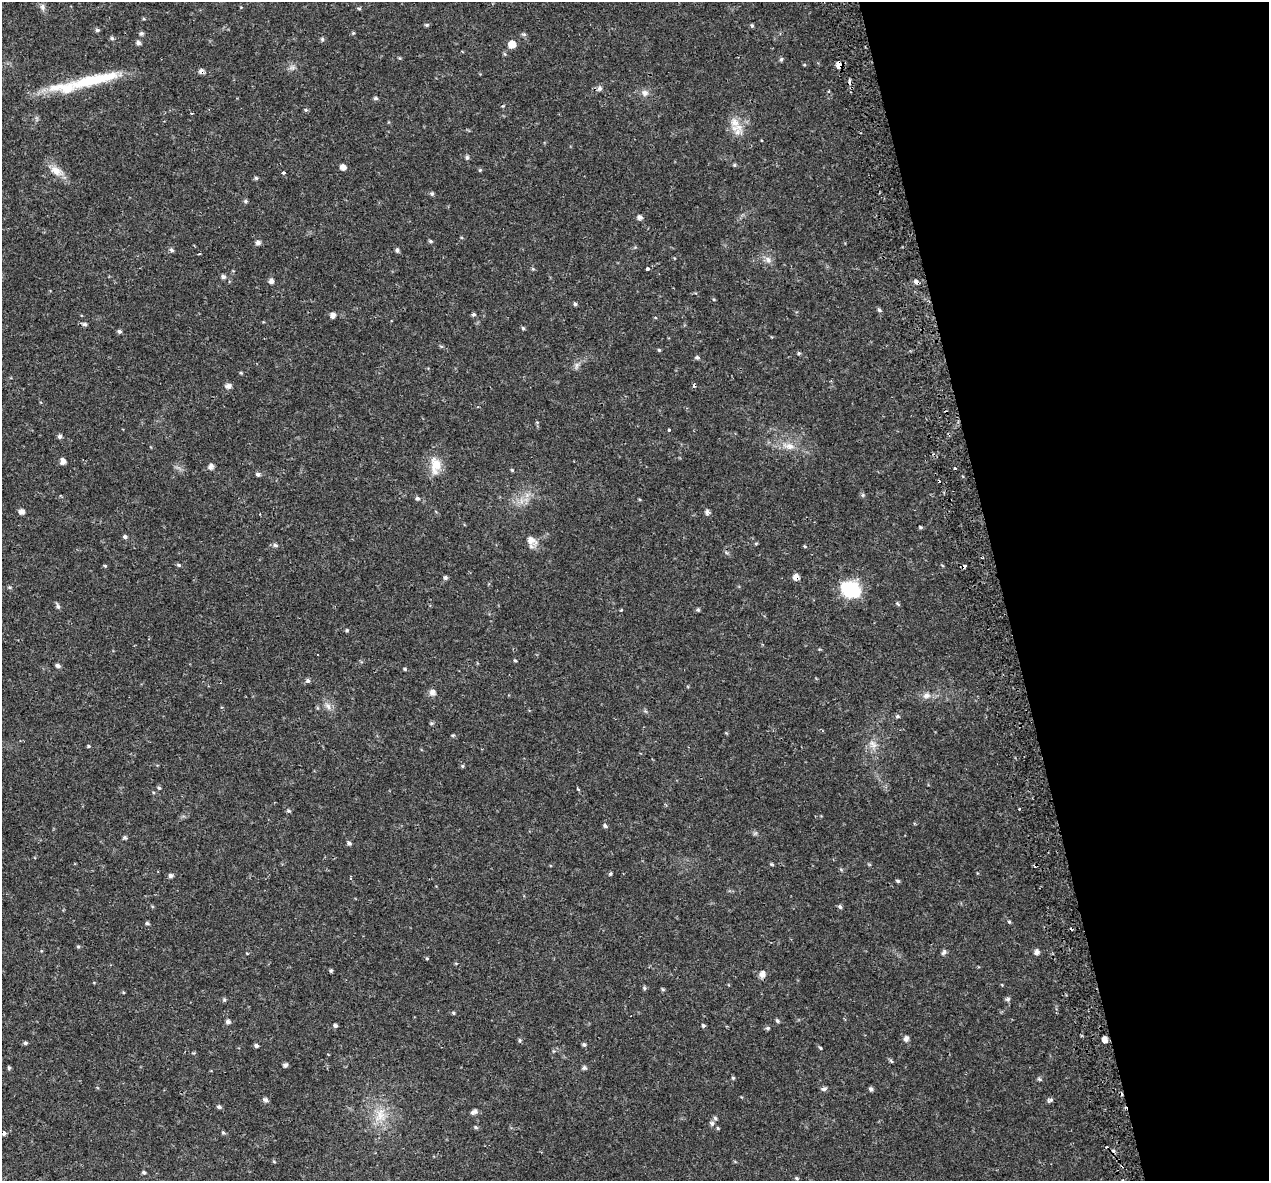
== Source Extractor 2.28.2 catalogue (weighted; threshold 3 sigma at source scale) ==
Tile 12 of 4 x 4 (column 4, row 3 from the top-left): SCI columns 3855-5121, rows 1341-2519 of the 5174 x 4987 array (HDU 1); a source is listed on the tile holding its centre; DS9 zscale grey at full resolution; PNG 1271 x 1183 px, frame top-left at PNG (2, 2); no overlay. Shown black and unused: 21% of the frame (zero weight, under 2 of 3 exposures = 5% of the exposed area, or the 3 px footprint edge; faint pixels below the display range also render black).
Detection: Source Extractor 2.28.2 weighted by HDU 2 'WHT'; one run over the whole footprint, this tile lists its part. Background 0.0266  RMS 0.0031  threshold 0.0138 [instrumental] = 3 sigma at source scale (4.5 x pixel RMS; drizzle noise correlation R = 1.50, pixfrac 1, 0.0396/0.0396 arcsec/px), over >= 5 px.
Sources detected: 172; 1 too faint to see at this stretch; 12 cosmic-ray / hot-pixel residue — not listed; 3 inside a brighter listed object's ellipse — not listed separately; the other 156 listed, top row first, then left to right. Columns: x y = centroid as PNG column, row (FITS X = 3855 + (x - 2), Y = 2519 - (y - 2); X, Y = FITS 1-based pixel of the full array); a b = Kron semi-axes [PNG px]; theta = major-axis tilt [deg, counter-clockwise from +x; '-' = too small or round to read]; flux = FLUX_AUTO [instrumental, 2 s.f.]
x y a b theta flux
43 7 8 7 - 0.99
359 8 6 4 -1 0.36
427 25 6 4 19 0.43
752 26 5 4 - 0.45
97 30 6 5 - 0.58
353 33 4 4 - 0.31
141 34 5 5 - 0.56
524 34 6 4 -7 0.52
112 38 5 5 - 0.5
322 39 6 5 - 0.49
138 43 6 5 - 0.83
512 44 8 7 - 2.9
781 59 5 5 - 0.56
839 64 7 6 - 2.5
804 65 5 3 - 0.26
292 67 8 6 44 0.94
201 71 6 5 - 1.1
92 80 77 11 12 18
599 88 7 6 - 0.95
645 93 10 9 - 1.5
376 98 5 5 - 0.56
306 110 5 5 - 0.43
191 113 3 3 - 0.31
735 122 16 12 -59 3.7
467 157 6 5 - 0.54
734 165 5 4 - 0.41
343 167 6 5 - 1.6
480 170 5 4 - 0.34
56 171 18 10 -39 3.5
283 173 4 4 - 0.51
256 178 5 5 - 0.45
432 194 6 5 - 0.52
245 201 5 5 - 0.49
639 217 6 5 - 1.2
430 241 5 4 - 0.44
258 242 6 5 - 1
171 250 6 5 - 0.61
397 250 6 4 -89 0.68
199 254 3 3 - 0.42
768 260 9 6 -73 1.2
647 269 4 3 - 1.9
223 277 6 5 - 0.75
271 281 6 6 - 0.92
916 282 7 5 -41 1
575 304 4 4 - 0.51
879 310 6 5 - 0.55
473 314 5 5 - 0.54
333 315 6 6 - 1.1
85 324 6 5 - 0.62
523 328 5 5 - 0.42
119 331 5 5 - 0.6
441 346 6 4 -19 0.37
659 350 4 4 - 0.35
799 353 5 4 - 0.39
697 357 5 5 - 0.59
576 366 12 4 81 0.85
241 373 5 3 - 0.3
228 386 6 5 - 1.4
669 430 3 3 - 0.77
60 436 5 5 - 0.79
789 446 14 9 -10 2.8
63 461 6 5 - 1.5
436 464 20 16 -76 5
211 466 6 5 - 1.2
512 470 4 4 - 0.34
258 474 6 5 - 0.67
863 495 5 5 - 0.49
417 498 5 5 - 0.65
22 511 5 5 - 1.6
707 512 6 5 - 0.86
920 527 5 4 - 0.4
125 537 5 5 - 0.61
531 540 10 8 -56 2.5
756 543 6 3 18 0.31
275 545 7 5 -18 0.66
805 546 5 3 - 0.29
179 565 6 4 -22 0.43
105 566 5 3 - 0.27
796 577 7 6 - 1.5
445 578 5 5 - 0.66
10 587 6 3 0 0.36
851 589 21 16 -24 14
58 606 7 5 -70 0.74
622 610 4 4 - 0.33
698 610 5 5 - 0.47
347 630 5 4 - 0.41
515 660 4 4 - 0.33
58 666 6 5 - 0.81
405 669 5 4 - 0.37
308 680 5 5 - 0.67
432 692 8 7 - 1.4
926 695 10 7 11 1.6
328 706 11 7 -60 1.5
897 716 6 4 21 0.5
431 723 6 3 -17 0.37
453 735 5 4 - 0.35
873 744 14 8 -54 2.1
89 746 5 4 - 0.33
462 766 5 5 - 0.38
159 788 5 5 - 0.42
578 789 3 3 - 0.42
1019 809 3 2 - 0.23
288 811 6 4 -19 0.46
605 826 6 5 - 0.57
125 838 7 4 -1 0.45
349 843 5 4 - 0.77
610 874 6 4 53 0.38
171 875 6 5 - 0.85
898 881 5 4 - 0.47
840 907 6 4 -73 0.57
1009 922 5 4 - 0.36
147 923 5 4 - 0.52
78 946 6 4 0 0.38
944 952 7 5 56 0.84
1037 952 7 5 75 1
427 958 5 3 - 0.3
331 971 5 4 - 0.43
762 974 8 7 - 1.6
644 988 5 5 - 0.46
663 989 5 4 - 0.37
1008 999 6 5 - 0.65
224 1000 6 5 - 0.43
453 1013 5 4 - 0.36
777 1021 6 4 -45 0.52
228 1022 6 5 - 0.84
335 1025 5 4 - 0.61
703 1025 5 5 - 0.44
768 1028 6 5 - 0.52
906 1038 6 5 - 1.1
520 1040 5 5 - 0.42
1105 1040 5 4 - 4.7
25 1043 5 4 - 0.51
584 1044 5 5 - 0.57
256 1046 5 4 - 0.67
820 1048 5 4 - 0.35
891 1061 6 4 -45 0.41
285 1065 5 4 - 0.76
9 1068 5 4 - 0.48
584 1068 6 5 - 0.67
733 1078 5 4 - 0.37
1039 1079 6 4 -44 0.46
824 1089 7 5 11 0.84
871 1089 7 4 -2 0.68
266 1100 7 5 -39 0.88
1050 1100 8 5 29 0.67
219 1107 7 5 -18 0.59
474 1112 9 5 31 1
380 1115 20 15 79 6.2
715 1118 5 5 - 0.58
712 1123 7 6 - 0.79
476 1127 6 4 -23 0.45
718 1128 5 4 - 0.32
223 1132 5 4 - 0.41
4 1133 5 4 - 1.1
144 1172 5 4 - 0.5
797 1178 6 4 -22 0.41
Overlapping masked pixels (flux is a lower limit): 5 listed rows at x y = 839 64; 201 71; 916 282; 796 577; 4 1133